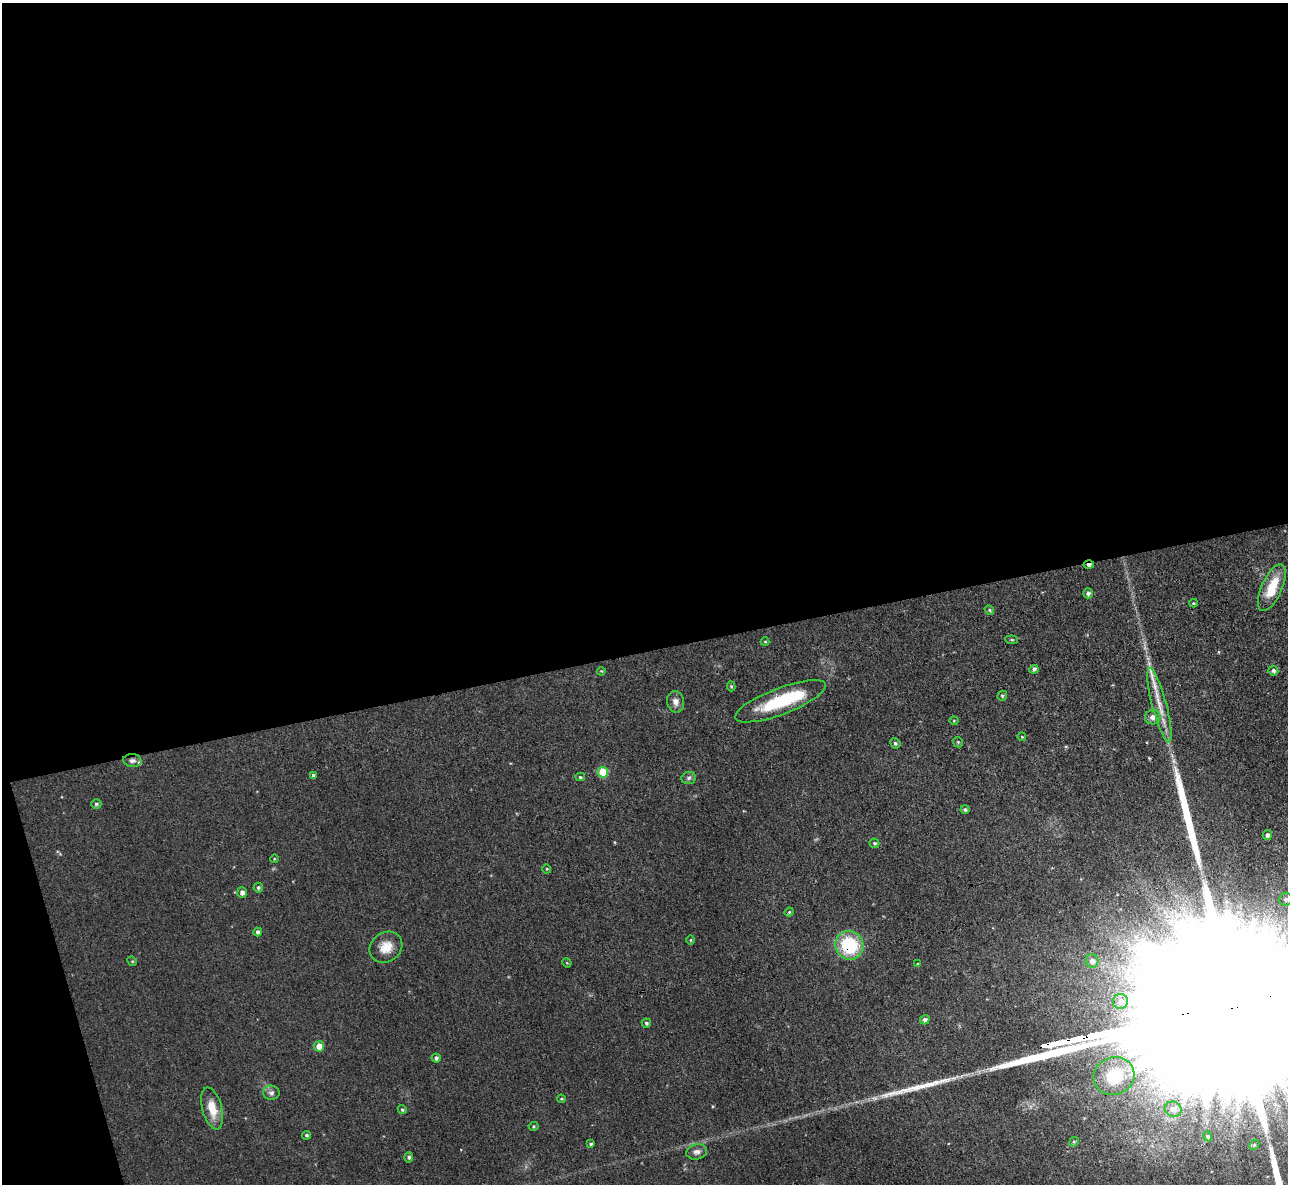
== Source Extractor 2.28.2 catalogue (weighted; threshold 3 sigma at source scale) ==
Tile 1 of 4 x 4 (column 1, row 1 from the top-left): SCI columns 1-1286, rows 3685-4866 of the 5145 x 5129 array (HDU 1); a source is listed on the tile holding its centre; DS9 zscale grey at full resolution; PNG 1290 x 1186 px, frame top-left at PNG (2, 3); each listed source drawn as its Kron ellipse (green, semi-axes under 4 px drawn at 4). Shown black and unused: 57% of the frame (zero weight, under 3 of 4 exposures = <1% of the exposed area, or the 3 px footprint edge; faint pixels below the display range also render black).
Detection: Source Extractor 2.28.2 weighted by HDU 2 'WHT'; one run over the whole footprint, this tile lists its part. Background 0.0486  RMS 0.0073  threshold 0.033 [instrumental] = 3 sigma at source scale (4.5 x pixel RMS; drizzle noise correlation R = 1.50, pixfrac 1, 0.05/0.05 arcsec/px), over >= 5 px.
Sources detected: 68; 4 long thin detections or spike segments (spike, bleed or trail) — neither listed nor drawn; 2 inside a brighter listed object's ellipse — not listed separately; the other 62 listed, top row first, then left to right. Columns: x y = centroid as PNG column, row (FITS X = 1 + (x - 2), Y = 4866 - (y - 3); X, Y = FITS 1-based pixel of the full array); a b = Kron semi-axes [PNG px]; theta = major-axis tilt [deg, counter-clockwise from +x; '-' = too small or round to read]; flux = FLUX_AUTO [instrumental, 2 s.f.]
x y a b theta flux
1089 565 5 3 - 2.4
1272 588 25 10 66 21
1088 593 5 4 - 2.2
1193 603 4 4 - 0.75
989 610 5 4 - 1.1
1012 640 6 4 -6 1
765 642 4 4 - 0.77
1034 669 4 4 - 1.8
601 671 4 3 - 0.61
1273 671 5 4 - 1.7
731 686 5 4 - 0.94
1002 696 5 4 - 1.3
781 701 48 13 21 45
676 702 11 8 -80 4.1
1159 705 38 7 -75 13
1153 717 7 7 - 3.8
954 721 4 4 - 0.75
1022 737 4 3 - 0.64
958 742 5 4 - 0.92
895 743 5 5 - 1.4
132 760 9 6 -4 2.7
603 772 5 5 - 22
313 775 4 3 - 1.2
580 777 5 4 - 1.3
689 778 7 6 - 1.8
96 804 5 4 - 1.3
965 809 4 4 - 1.4
1267 835 5 4 - 2.3
874 843 5 4 - 1.1
274 859 4 3 - 0.7
547 869 4 4 - 0.76
258 888 5 4 - 1.3
242 892 5 5 - 3.2
1286 899 6 6 - 1.8
789 912 5 4 - 0.93
258 932 4 4 - 2.3
690 940 5 3 - 0.67
849 945 14 14 - 44
386 947 17 14 37 11
132 961 5 4 - 0.74
1092 961 7 6 - 3.5
567 963 5 4 - 0.64
918 964 3 3 - 0.85
1120 1002 7 7 - 3.3
925 1020 5 4 - 2.3
646 1023 5 4 - 1.5
319 1046 5 5 - 11
436 1058 4 4 - 2
1114 1076 21 18 24 34
271 1093 8 7 - 2.6
561 1099 4 4 - 0.74
212 1108 21 9 -76 13
1173 1109 9 7 -19 4
402 1110 5 4 - 1.1
533 1126 5 4 - 0.89
306 1135 4 4 - 1.5
1208 1136 5 4 - 0.85
1074 1142 5 4 - 1
591 1144 4 4 - 1.3
1254 1145 6 4 44 0.99
697 1152 10 7 12 3.5
409 1157 5 4 - 1.4
Overlapping masked pixels (flux is a lower limit): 3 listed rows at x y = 1089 565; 132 760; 849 945